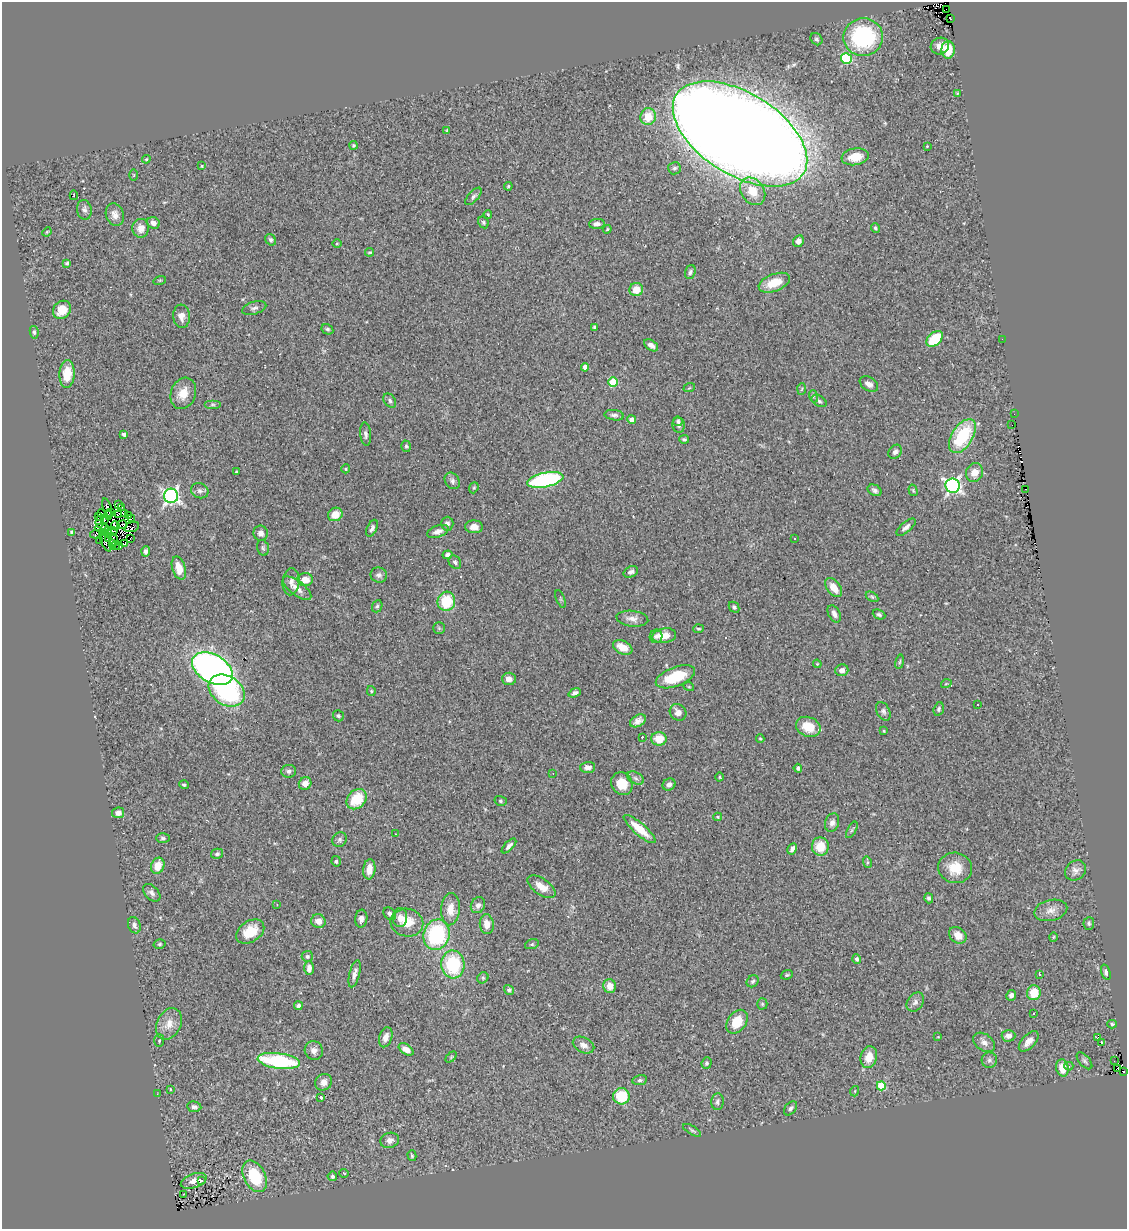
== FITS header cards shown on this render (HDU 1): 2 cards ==
NAXIS1  =                 1125
NAXIS2  =                 1227

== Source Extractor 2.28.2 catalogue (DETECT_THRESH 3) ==
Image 1125 x 1227 px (HDU 1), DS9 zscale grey, 1 PNG px = 1 image px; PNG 1129 x 1231 px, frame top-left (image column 1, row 1227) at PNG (2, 2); each listed source drawn as its Kron ellipse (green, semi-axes under 4 px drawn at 4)
Background 0.458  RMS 0.049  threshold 0.146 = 3 sigma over >= 5 px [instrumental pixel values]
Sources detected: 290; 6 with non-positive FLUX_AUTO (blend fragments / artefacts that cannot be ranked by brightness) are neither listed nor drawn; the other 284 listed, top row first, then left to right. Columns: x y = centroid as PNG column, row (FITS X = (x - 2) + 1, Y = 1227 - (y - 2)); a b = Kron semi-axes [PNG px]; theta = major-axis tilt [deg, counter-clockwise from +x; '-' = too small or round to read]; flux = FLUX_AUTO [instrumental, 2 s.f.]
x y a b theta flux
946 9 3 2 - 170
951 19 2 2 - 14
863 37 20 19 - 350
816 39 7 5 -47 7.3
940 46 9 8 - 23
948 50 9 6 -90 78
846 58 5 5 - 220
957 93 4 3 - 3.4
648 117 8 7 - 64
447 130 4 4 - 3
740 134 75 41 -32 14000
353 145 4 4 - 4
927 146 3 3 - 2.1
855 157 14 8 9 62
146 159 4 4 - 3.1
202 166 3 2 - 2.3
674 168 6 6 - 7.5
134 175 5 3 - 2.8
508 186 4 3 - 4
753 191 15 11 -54 60
74 195 5 2 - 3.9
473 196 10 5 48 7.9
84 210 10 7 -80 12
488 214 4 3 - 3.2
115 215 11 9 -72 21
483 222 6 5 - 5.6
153 223 6 5 - 17
597 224 8 5 5 13
141 228 9 8 - 28
875 228 5 4 - 5.2
607 229 4 3 - 3.7
47 232 5 4 - 3.4
271 240 6 5 - 6
798 241 6 5 - 17
337 243 4 3 - 2.6
370 252 4 3 - 3.5
67 263 4 3 - 5.1
690 272 7 5 71 7.6
160 280 6 4 18 3.4
774 283 16 8 21 65
636 290 7 6 - 46
254 308 12 6 17 11
62 310 10 8 49 60
181 316 11 8 -84 23
595 327 4 3 - 7.8
327 329 6 5 - 5.9
34 332 6 4 -80 5.4
935 339 9 6 42 130
1002 339 2 2 - 40
651 345 8 5 -36 14
585 367 4 4 - 22
67 374 14 7 86 70
613 382 5 4 - 120
869 384 10 6 -33 16
689 388 6 3 18 3.4
802 389 6 3 86 3.4
183 393 16 12 69 45
813 396 6 4 -73 4.4
390 400 8 5 -55 8.7
819 401 8 5 -32 7.1
213 405 8 4 0 5.5
1014 414 2 2 - 1.7
614 415 10 5 -8 9.9
631 419 4 4 - 17
678 421 5 5 - 6.5
679 425 8 6 -80 9.8
1012 425 3 2 - 14
124 434 4 3 - 11
366 434 12 5 -84 10
962 436 19 10 57 210
684 439 5 3 - 5
406 446 6 4 -73 5.5
895 452 7 6 - 10
346 469 4 4 - 3.5
236 472 3 2 - 2.4
974 473 9 8 - 35
545 480 18 7 12 450
452 481 9 7 -54 12
953 486 7 7 - 860
474 488 6 4 68 4.1
1026 489 3 2 - 140
875 490 7 5 -30 9.9
913 490 6 4 -73 4.5
200 491 9 7 -23 11
171 496 7 7 - 900
119 505 3 2 - 2.4
122 507 4 2 - 1.3
107 508 10 3 -73 4.4
102 513 5 3 - 8.2
111 513 3 2 - 4.9
118 514 3 2 - 3.5
124 514 3 3 - 7.6
335 514 7 6 - 41
108 515 4 3 - 2.6
129 515 3 2 - 3.6
99 516 3 2 - 4.9
132 518 2 2 - 2.9
104 519 3 2 - 3.5
100 522 6 3 85 5.7
447 524 7 6 - 14
122 525 5 2 - 0.45
115 526 4 2 - 3.4
132 527 8 4 20 3.9
474 527 9 6 -1 21
906 527 12 5 40 13
102 528 7 3 2 4.5
372 528 9 5 65 9.8
108 530 2 2 - 2
438 531 11 5 20 17
72 532 4 4 - 9.6
103 532 3 3 - 2.1
112 532 5 2 - 3.8
261 533 7 7 - 18
96 534 6 3 9 7.3
109 538 2 2 - 3.6
794 538 3 2 - 5.5
130 539 2 2 - 3.7
99 540 2 2 - 60
113 540 6 2 -69 2
105 542 10 3 -65 2.9
112 543 3 2 - 3.1
124 543 4 2 - 2.4
115 545 4 2 - 3
119 546 4 2 - 3.2
263 548 8 5 -74 6.5
146 551 5 4 - 11
447 555 5 4 - 11
455 562 7 5 -54 8.2
179 568 12 6 -73 43
631 572 7 5 27 9.7
379 575 8 7 - 11
305 580 8 6 3 35
291 582 13 8 85 17
834 587 11 7 -54 41
297 588 17 7 -38 27
872 597 7 4 -30 5.1
560 599 9 3 -69 4
446 601 9 9 - 120
377 606 6 5 - 5.8
734 607 6 4 -46 6.3
834 614 9 5 -62 14
879 614 7 4 -24 6.2
632 619 16 7 -7 22
439 628 5 5 - 4.4
698 629 5 3 - 4
656 636 7 6 - 9.7
664 636 12 7 8 46
623 647 10 6 -25 44
900 662 7 3 81 4.5
817 664 4 4 - 3.6
212 669 22 14 -30 1500
842 670 6 5 - 16
675 677 21 9 21 120
509 679 7 6 - 20
946 684 5 3 - 2.9
689 687 5 3 - 2.9
227 691 19 14 -33 470
371 691 5 4 - 4.6
575 693 6 4 21 10
978 704 3 3 - 14
939 709 7 5 73 6.1
883 711 10 6 -63 9.8
678 712 9 8 - 22
338 716 5 5 - 5.8
638 721 8 5 29 17
808 727 13 9 -22 71
884 731 4 2 - 2.8
642 737 3 2 - 2.4
659 739 7 6 - 57
760 739 4 4 - 3.6
588 767 7 5 2 19
798 768 4 4 - 6.8
289 771 7 6 - 10
553 773 2 2 - 2.3
720 777 4 3 - 3.3
636 778 9 5 -28 11
305 783 6 6 - 24
622 784 12 10 -58 55
184 785 5 4 - 5.7
669 785 7 6 - 11
357 799 11 9 45 110
501 801 6 5 - 5.5
118 813 6 5 - 16
718 817 4 4 - 3.4
832 823 9 7 70 14
640 829 20 6 -41 62
852 830 9 3 61 5.5
395 834 2 2 - 4.1
163 838 7 4 -1 6.1
340 840 8 7 - 8.1
509 846 9 4 46 12
820 847 9 8 - 58
792 849 6 4 63 11
217 854 6 5 - 7.4
336 861 5 4 - 5.6
867 862 6 4 -72 4.2
158 866 8 6 70 49
955 868 17 15 -14 69
369 869 10 6 83 31
1075 870 11 9 41 18
541 887 16 8 -35 42
152 893 10 6 -46 13
929 898 5 4 - 7.4
277 905 3 2 - 9.6
478 905 8 7 - 14
450 909 16 9 85 44
1051 910 17 10 15 29
390 914 7 5 -45 8
400 918 9 7 85 21
361 919 9 6 81 16
318 921 7 6 - 25
407 923 16 14 -10 60
1089 923 6 5 - 6.7
487 924 10 7 -85 30
134 925 8 6 -69 13
250 932 15 10 34 67
436 935 15 13 74 320
958 935 9 7 -43 33
1053 937 5 3 - 2.8
160 944 6 4 16 5
532 944 7 4 18 5.6
307 956 5 5 - 6.5
857 959 5 4 - 7.8
453 964 14 11 -86 210
309 968 7 4 88 15
1106 972 8 4 -72 9.1
355 974 14 5 76 18
1040 974 3 2 - 4.6
787 975 6 4 20 4.4
483 978 6 5 - 4.7
753 981 6 5 - 6.2
610 986 7 6 - 30
509 990 5 4 - 7
1034 993 7 7 - 69
1011 995 5 5 - 14
915 1002 10 7 53 13
762 1004 5 5 - 4.5
298 1006 4 4 - 9.5
1034 1013 3 2 - 7.9
737 1022 13 9 54 77
169 1024 17 12 64 43
1112 1024 4 4 - 5.1
1008 1036 7 6 - 19
386 1037 10 6 72 24
938 1037 3 3 - 2.4
1098 1038 3 3 - 25
159 1041 6 5 - 5.6
1029 1041 12 6 46 22
984 1042 12 8 -37 17
1102 1043 3 3 - 9.5
583 1045 11 7 -26 20
406 1049 8 5 -35 28
314 1050 9 9 - 18
451 1057 6 4 46 3.8
869 1057 11 8 76 45
989 1060 7 7 - 10
279 1061 21 7 -8 300
1084 1061 10 5 -49 7.5
1114 1061 3 2 - 2.9
707 1063 6 5 - 5.9
1069 1066 4 4 - 5.9
1062 1068 8 6 -76 51
1117 1068 2 2 - 18
1124 1072 3 2 - 18
640 1080 7 5 10 8
324 1082 9 8 - 20
881 1086 4 4 - 100
170 1089 3 2 - 2.2
855 1091 5 3 - 2.8
157 1094 3 2 - 9
621 1096 8 8 - 110
321 1098 3 3 - 14
717 1102 8 6 84 11
194 1107 7 5 -8 11
790 1108 8 5 50 9
692 1130 10 4 -32 5.7
390 1140 9 7 17 14
412 1156 5 4 - 4.4
344 1173 5 3 - 2.6
255 1176 17 11 -62 140
332 1176 5 4 - 6.7
194 1181 13 7 19 24
202 1181 3 3 - 31
183 1194 2 2 - 2.7
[6 non-positive-flux detections neither listed nor drawn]